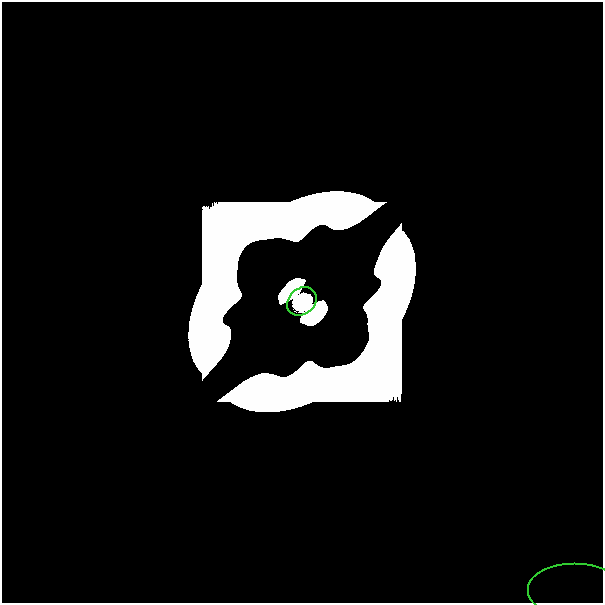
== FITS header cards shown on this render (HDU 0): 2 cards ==
NAXIS1  =                  601
NAXIS2  =                  601

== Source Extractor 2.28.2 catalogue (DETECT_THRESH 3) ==
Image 601 x 601 px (HDU 0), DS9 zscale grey, 1 PNG px = 1 image px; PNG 605 x 605 px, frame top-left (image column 1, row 601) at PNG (2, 2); each listed source drawn as its Kron ellipse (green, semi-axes under 4 px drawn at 4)
Background 0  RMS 3.4e-40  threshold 1.03e-39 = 3 sigma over >= 5 px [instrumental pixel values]
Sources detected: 7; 5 with non-positive FLUX_AUTO (blend fragments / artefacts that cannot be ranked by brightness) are neither listed nor drawn; the other 2 listed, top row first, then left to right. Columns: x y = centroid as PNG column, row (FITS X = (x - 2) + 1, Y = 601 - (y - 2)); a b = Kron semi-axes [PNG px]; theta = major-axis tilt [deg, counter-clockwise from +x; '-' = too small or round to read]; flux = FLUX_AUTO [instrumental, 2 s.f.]
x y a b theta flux
302 301 16 13 41 1.0e+01
575 591 47 27 0 1.5e-18
At the frame edge (FLAGS 8, measured only in part): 1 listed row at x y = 575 591
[5 non-positive-flux detections neither listed nor drawn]